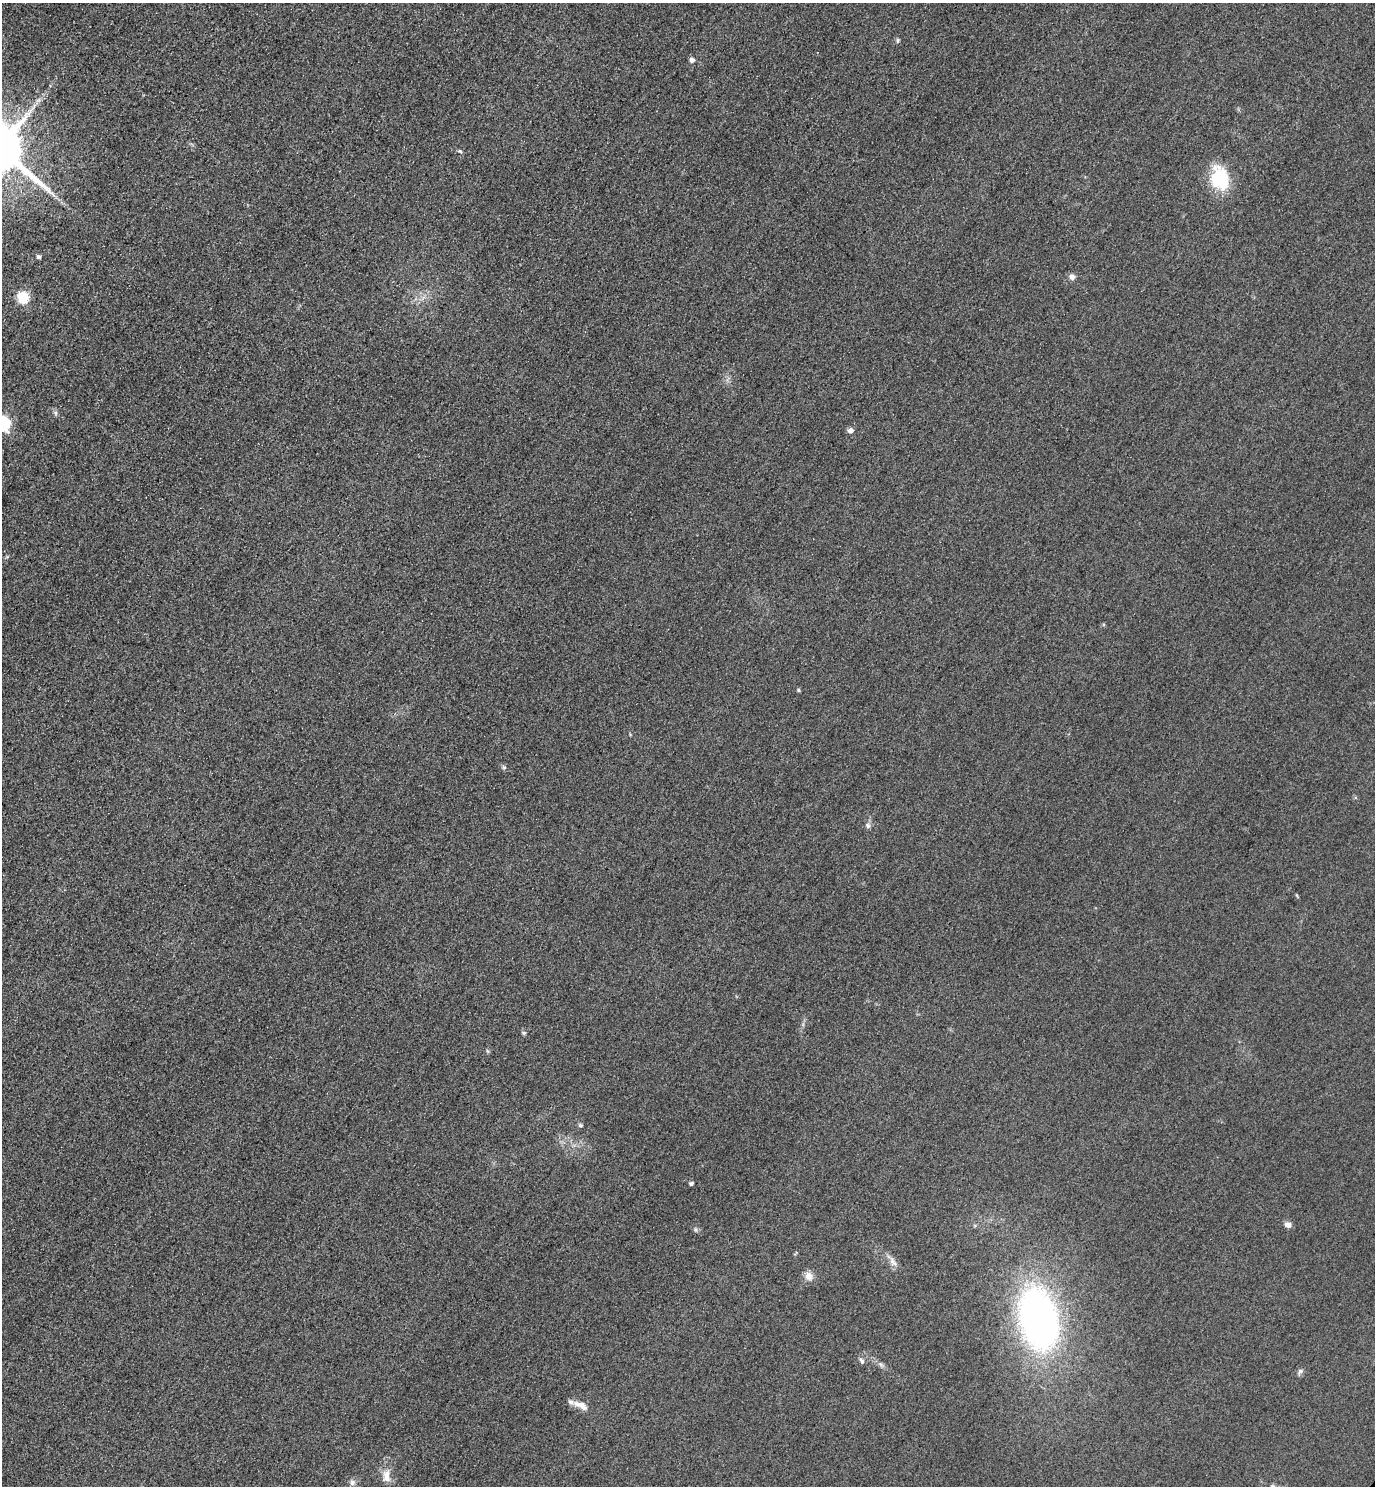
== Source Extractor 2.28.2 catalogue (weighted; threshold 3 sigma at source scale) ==
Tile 11 of 4 x 4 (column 3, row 3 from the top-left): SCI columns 3070-4442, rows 1514-2997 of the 5996 x 5993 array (HDU 1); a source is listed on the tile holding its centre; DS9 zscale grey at full resolution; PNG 1377 x 1488 px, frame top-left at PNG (2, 3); no overlay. Shown black and unused: <1% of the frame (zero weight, under 3 of 4 exposures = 3% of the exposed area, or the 3 px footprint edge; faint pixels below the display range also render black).
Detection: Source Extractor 2.28.2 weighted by HDU 2 'WHT'; one run over the whole footprint, this tile lists its part. Background 0.051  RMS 0.017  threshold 0.0752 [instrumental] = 3 sigma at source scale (4.5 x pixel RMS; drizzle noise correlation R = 1.50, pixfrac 1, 0.05/0.05 arcsec/px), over >= 5 px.
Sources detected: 27; all 27 listed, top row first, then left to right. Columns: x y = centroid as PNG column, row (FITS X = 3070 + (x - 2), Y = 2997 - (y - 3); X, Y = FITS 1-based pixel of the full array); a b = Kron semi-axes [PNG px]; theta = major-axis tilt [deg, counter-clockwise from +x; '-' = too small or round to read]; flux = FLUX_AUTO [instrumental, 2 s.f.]
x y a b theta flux
898 40 6 4 -89 2.4
692 60 5 5 - 8
460 151 6 4 -44 2.3
1220 178 28 20 -74 79
38 257 6 5 - 3
1072 277 7 6 - 7.3
23 298 6 6 - 150
55 413 7 4 -89 3.1
2 424 7 6 - 330
850 431 6 6 - 7.2
798 690 5 4 - 2.1
504 767 6 5 - 2.8
868 826 8 6 -75 4.5
524 1033 6 5 - 2.4
580 1125 6 5 - 2.7
691 1183 4 4 - 4.3
1288 1225 9 7 -9 7
893 1261 16 7 -55 9.7
809 1276 12 10 -68 12
1039 1319 48 29 -78 720
862 1361 8 6 -59 4.3
881 1365 7 4 -20 3.6
1300 1371 7 6 - 4.4
581 1405 20 8 -23 17
386 1476 19 11 -87 17
352 1482 8 7 - 5.9
1273 1486 7 5 -20 3.4
Isophote crosses this tile's border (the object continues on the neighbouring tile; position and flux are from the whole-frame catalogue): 2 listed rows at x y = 2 424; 1273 1486